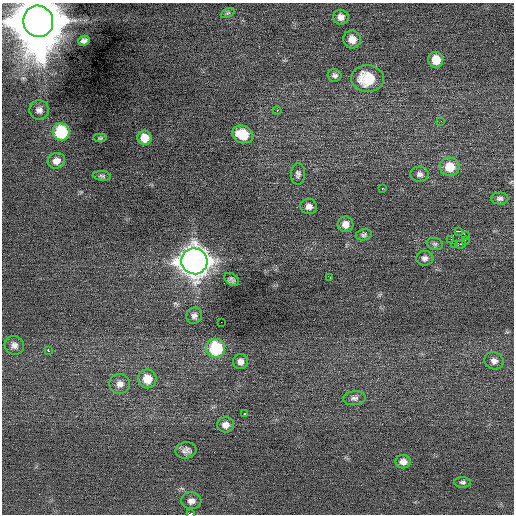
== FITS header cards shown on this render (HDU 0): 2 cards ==
NAXIS1  =                  512 / Axis length
NAXIS2  =                  512 / Axis length

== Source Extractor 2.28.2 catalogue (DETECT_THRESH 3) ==
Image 512 x 512 px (HDU 0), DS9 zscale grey, 1 PNG px = 1 image px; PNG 516 x 516 px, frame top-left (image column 1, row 512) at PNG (2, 3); each listed source drawn as its Kron ellipse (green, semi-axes under 4 px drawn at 4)
Background -0.00483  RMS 0.73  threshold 2.2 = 3 sigma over >= 5 px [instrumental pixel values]
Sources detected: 53; all 53 listed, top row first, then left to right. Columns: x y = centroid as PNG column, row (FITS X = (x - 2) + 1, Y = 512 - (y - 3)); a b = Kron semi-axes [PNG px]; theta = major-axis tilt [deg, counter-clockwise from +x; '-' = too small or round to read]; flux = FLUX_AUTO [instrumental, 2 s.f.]
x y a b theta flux
228 13 7 4 26 74
341 17 7 7 - 290
38 21 16 15 - 390000
352 39 9 8 - 470
84 41 6 4 18 160
436 60 8 7 - 800
335 75 7 6 - 150
368 79 16 13 -4 1700
39 110 10 9 - 260
277 110 4 3 - 38
441 121 2 2 - 32
61 132 9 8 - 2900
243 134 11 8 -21 1300
100 138 7 4 0 73
144 138 7 7 - 620
56 161 9 8 - 350
450 167 10 9 - 1000
298 174 11 7 88 160
420 174 9 7 -3 190
102 176 9 5 -6 100
382 188 2 2 - 160
500 198 8 6 0 150
309 206 8 7 - 270
345 224 8 8 - 370
458 231 4 2 - 5000
364 235 8 5 9 110
465 235 3 2 - 240
451 239 2 2 - 130
465 240 4 2 - 74
435 244 8 6 -14 120
455 244 3 2 - 130
461 244 5 2 - 180
425 258 8 7 - 190
194 261 13 13 - 64000
330 278 3 2 - 200
232 279 8 5 -37 130
194 316 8 8 - 220
221 322 2 2 - 160
14 345 10 9 - 270
216 348 9 9 - 3100
48 351 3 3 - 190
240 361 7 7 - 260
494 361 10 8 -24 270
147 379 9 9 - 800
120 384 10 10 - 330
354 398 11 7 4 190
245 414 3 3 - 130
225 425 8 7 - 330
186 450 10 8 7 250
403 462 7 6 - 280
463 482 8 5 -5 110
191 501 10 8 -5 290
190 514 4 2 - 2600
At the frame edge (FLAGS 8, measured only in part): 2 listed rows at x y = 38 21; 190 514